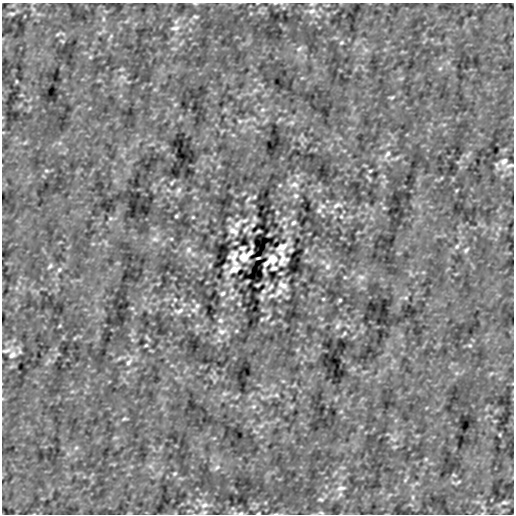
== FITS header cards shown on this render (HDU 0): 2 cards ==
NAXIS1  =                  512
NAXIS2  =                  512

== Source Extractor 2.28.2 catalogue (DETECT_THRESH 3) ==
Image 512 x 512 px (HDU 0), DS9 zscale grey, 1 PNG px = 1 image px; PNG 516 x 516 px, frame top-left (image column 1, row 512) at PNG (2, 3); no overlay
Background -2.48e-06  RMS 9.3e-05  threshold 2.80e-04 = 3 sigma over >= 5 px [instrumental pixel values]
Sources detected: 138; all 138 listed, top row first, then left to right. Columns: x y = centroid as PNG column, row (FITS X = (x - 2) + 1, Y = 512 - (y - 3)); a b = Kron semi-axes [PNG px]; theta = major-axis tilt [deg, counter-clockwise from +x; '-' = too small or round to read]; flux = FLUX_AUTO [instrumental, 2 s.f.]
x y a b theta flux
275 3 5 3 - 0.0053
195 4 7 3 -8 0.0071
312 11 13 9 22 0.047
12 14 8 4 4 0.011
195 17 7 5 -12 0.011
103 19 6 4 -90 0.0091
175 28 15 7 12 0.033
58 34 8 4 36 0.0079
111 36 6 4 48 0.0091
62 41 6 3 -18 0.0053
341 42 5 4 - 0.0082
299 49 10 6 35 0.022
90 57 5 5 - 0.0073
440 68 6 4 43 0.0099
122 77 10 4 -23 0.013
16 81 5 3 - 0.0053
255 90 7 4 19 0.012
392 97 7 4 13 0.0089
263 110 8 5 19 0.013
240 121 5 5 - 0.0089
292 122 7 4 0 0.011
387 154 12 6 50 0.025
504 161 10 7 40 0.023
497 165 12 4 -73 0.011
509 166 15 6 16 0.026
46 171 7 3 -8 0.0083
370 171 3 3 - 0.0061
172 183 6 3 57 0.0074
294 185 13 8 5 0.041
178 190 10 6 53 0.019
319 190 6 4 19 0.009
296 196 7 6 - 0.015
254 197 4 3 - 0.0067
248 199 10 4 50 0.011
337 205 15 7 17 0.036
322 206 8 6 -1 0.019
384 208 6 4 -18 0.0075
319 210 7 6 - 0.014
277 212 3 3 - 0.006
176 216 3 3 - 0.007
341 216 5 4 - 0.0065
193 217 4 3 - 0.0054
110 218 5 4 - 0.0069
254 218 7 5 -68 0.012
284 219 8 4 -8 0.013
245 220 12 5 10 0.021
293 223 5 4 - 0.011
237 224 15 7 48 0.032
252 225 5 4 - 0.0095
285 226 6 4 71 0.0086
246 229 10 4 49 0.012
233 231 9 5 -35 0.03
258 231 3 2 - 0.0066
155 239 11 6 -7 0.025
235 243 4 2 - 0.0066
252 245 6 2 -77 0.0099
457 246 7 6 - 0.014
282 247 14 7 33 0.04
242 248 6 4 3 0.014
189 250 9 8 - 0.03
291 250 5 3 - 0.0093
466 250 8 4 56 0.012
250 253 7 4 42 0.017
281 253 9 6 -32 0.019
234 256 10 8 42 0.035
243 257 8 8 - 0.045
258 258 4 2 - 0.0063
273 259 8 8 - 0.046
282 260 10 8 42 0.035
235 263 9 6 -25 0.019
266 263 6 3 46 0.018
210 265 6 4 79 0.0075
50 266 8 4 56 0.012
225 266 5 3 - 0.0093
327 266 9 8 - 0.029
274 268 6 4 3 0.014
234 269 14 8 34 0.041
59 270 7 6 - 0.014
264 271 6 2 -77 0.0099
345 277 4 3 - 0.0056
361 277 11 6 -7 0.025
258 285 3 2 - 0.0066
283 285 9 5 -35 0.03
270 287 10 4 49 0.012
264 291 5 4 - 0.0094
279 292 15 6 48 0.031
223 293 5 4 - 0.011
271 296 11 5 16 0.018
232 297 8 4 -8 0.013
262 298 7 5 -68 0.012
406 298 5 4 - 0.007
323 299 4 3 - 0.0054
175 300 5 4 - 0.0066
340 300 3 3 - 0.007
239 304 3 3 - 0.006
197 306 7 6 - 0.014
132 308 6 4 -18 0.0076
194 310 8 6 -1 0.019
179 311 15 7 17 0.036
268 317 10 4 50 0.011
262 319 4 3 - 0.0067
220 320 7 6 - 0.015
197 326 6 4 19 0.0091
338 326 10 6 53 0.019
222 331 13 8 5 0.041
344 333 6 3 57 0.0074
146 345 3 3 - 0.0061
470 345 7 4 -8 0.0084
6 350 15 6 13 0.028
12 355 12 8 40 0.034
119 358 9 3 45 0.0099
129 362 12 6 50 0.025
224 394 7 4 0 0.011
276 395 5 5 - 0.0089
253 406 8 5 19 0.013
124 419 7 4 13 0.0088
261 426 7 4 19 0.012
500 435 5 3 - 0.0051
394 439 10 4 -23 0.014
395 447 6 4 18 0.0084
76 448 6 4 19 0.0091
426 459 5 5 - 0.0073
217 467 10 6 35 0.022
175 474 5 4 - 0.0082
454 475 6 3 -18 0.0054
405 480 6 4 48 0.0091
458 482 8 4 36 0.0079
341 488 15 7 12 0.032
413 497 6 4 -90 0.0091
321 499 6 5 - 0.011
504 502 8 4 4 0.011
204 505 13 9 22 0.045
204 512 9 5 16 0.014
235 513 6 4 -17 0.012
241 513 8 5 10 0.012
258 513 3 2 - 0.0064
321 513 9 3 -11 0.01
276 514 6 3 19 0.0071
At the frame edge (FLAGS 8, measured only in part): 7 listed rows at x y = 275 3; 195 4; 312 11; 509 166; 241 513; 258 513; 276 514